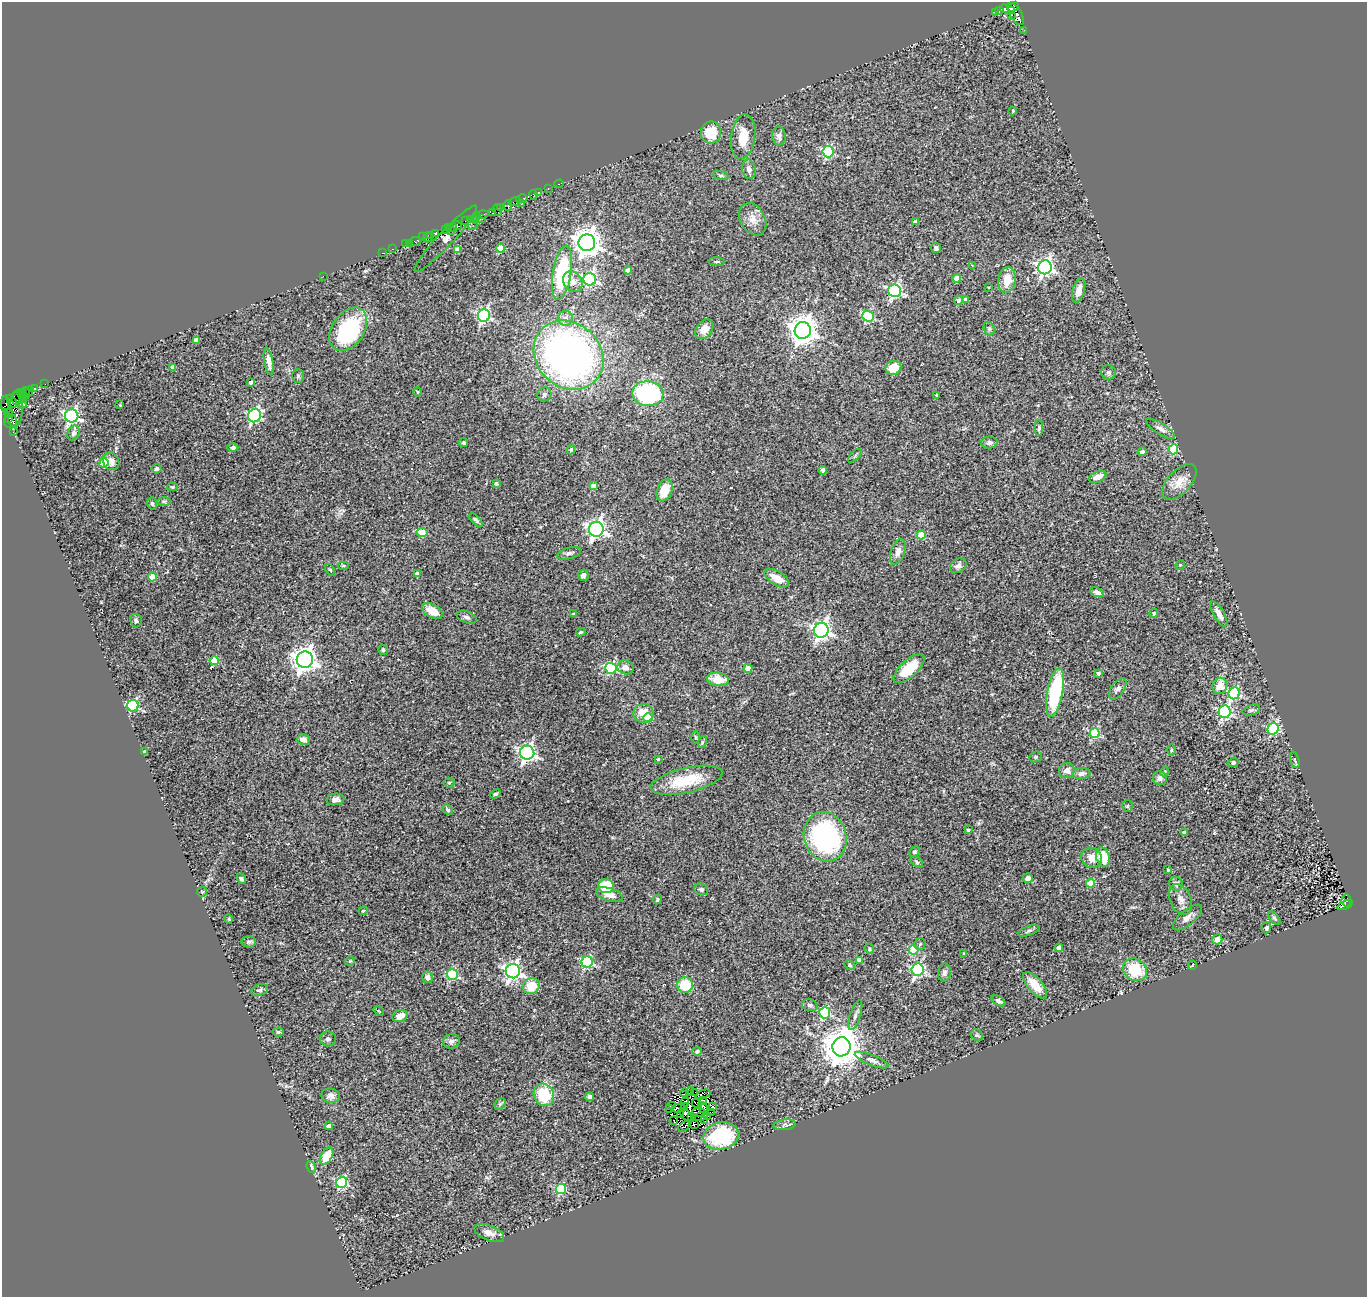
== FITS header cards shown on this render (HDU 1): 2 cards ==
NAXIS1  =                 1365
NAXIS2  =                 1295

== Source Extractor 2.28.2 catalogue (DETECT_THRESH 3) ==
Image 1365 x 1295 px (HDU 1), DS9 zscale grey, 1 PNG px = 1 image px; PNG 1369 x 1299 px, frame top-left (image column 1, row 1295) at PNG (2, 2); each listed source drawn as its Kron ellipse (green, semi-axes under 4 px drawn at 4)
Background 0.13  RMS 0.021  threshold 0.0622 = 3 sigma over >= 5 px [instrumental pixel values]
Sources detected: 295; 8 with non-positive FLUX_AUTO (blend fragments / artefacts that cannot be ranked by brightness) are neither listed nor drawn; the other 287 listed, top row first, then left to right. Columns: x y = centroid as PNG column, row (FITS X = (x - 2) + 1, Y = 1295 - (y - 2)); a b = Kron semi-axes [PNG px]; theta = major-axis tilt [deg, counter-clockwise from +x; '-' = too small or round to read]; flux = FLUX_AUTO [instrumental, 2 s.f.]
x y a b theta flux
1014 7 6 3 41 610
1004 9 4 3 - 120
1000 11 4 3 - 160
1011 11 3 3 - 290
996 12 4 3 - 46
1016 14 12 6 -59 160
1011 15 3 3 - 91
1024 30 2 2 - 2.9
1013 111 4 4 - 1.3
711 132 11 10 - 36
779 136 9 7 -85 6.4
743 137 22 12 82 32
828 152 5 5 - 150
749 169 10 6 -78 7.7
721 175 7 4 -8 2.3
559 184 4 3 - 7.2
548 188 3 2 - 4.6
538 193 3 3 - 46
533 195 5 3 - 7.3
522 199 6 3 16 160
515 201 6 2 18 21
522 203 2 2 - 7
508 205 5 4 - 220
500 207 3 3 - 13
497 210 6 3 -73 37
492 213 3 3 - 45
482 214 7 3 13 120
477 217 3 3 - 16
470 219 4 3 - 180
482 219 4 2 - 4.9
753 219 17 12 -61 15
466 221 4 3 - 13
475 221 3 3 - 26
915 222 4 3 - 3.7
457 225 5 3 - 210
473 225 5 2 - 13
449 227 3 2 - 12
453 228 4 2 - 18
446 230 4 2 - 21
450 231 3 2 - 18
435 234 4 3 - 100
431 235 3 3 - 130
423 237 2 2 - 81
427 237 5 3 - 250
446 239 45 7 47 18
415 241 6 3 12 18
409 243 2 2 - 6.8
587 243 8 8 - 1700
405 244 2 2 - 4.2
500 248 4 4 - 32
936 248 5 5 - 3.8
393 249 3 2 - 5.8
458 249 4 4 - 19
382 253 2 2 - 4.9
717 262 8 3 -4 1.9
972 265 3 3 - 1.2
1045 267 7 7 - 450
628 270 4 4 - 13
562 273 27 9 81 110
323 276 2 2 - 100
957 278 4 4 - 24
590 279 6 6 - 230
1007 280 13 8 82 22
573 282 11 9 -53 13
988 287 3 2 - 1.2
1079 290 13 6 74 13
895 291 6 6 - 260
966 299 4 4 - 3.9
958 300 4 4 - 8.8
484 316 6 6 - 270
868 316 6 5 - 140
565 318 7 7 - 7.4
348 329 24 16 55 140
704 329 11 7 52 15
989 329 7 5 -69 2.8
803 330 8 8 - 1900
196 340 4 4 - 8.5
569 355 37 32 -43 700
269 361 13 4 -80 8.9
173 367 4 4 - 6.6
893 368 8 7 - 25
1108 372 7 7 - 3.8
298 376 7 5 -90 2.5
251 382 4 3 - 4.7
45 384 2 2 - 5.2
35 388 3 3 - 210
28 391 5 3 - 340
418 392 5 3 - 1.2
25 393 5 3 - 290
544 394 7 6 - 3.7
648 394 16 12 -6 160
22 396 7 4 -75 510
937 396 3 3 - 3.3
18 397 8 6 70 760
12 401 7 4 -58 110
23 404 5 3 - 290
6 405 9 5 -84 310
120 405 3 2 - 0.99
15 409 18 7 85 430
8 413 4 3 - 130
72 416 6 6 - 300
255 416 7 6 - 240
9 418 4 3 - 51
10 421 7 6 - 260
1039 428 8 4 89 2.6
1161 429 16 5 -33 7
13 432 2 2 - 6.2
73 433 8 5 67 4
464 443 5 4 - 2.6
989 443 8 6 0 4
233 447 5 4 - 4.4
1173 449 5 4 - 69
571 450 4 3 - 1.9
1142 452 4 4 - 3.8
855 456 8 3 45 2.2
111 461 9 7 -57 8.3
104 463 5 4 - 41
156 469 5 4 - 3
823 470 4 4 - 3.3
1098 477 9 5 22 13
1179 482 22 11 47 20
496 484 4 3 - 3.4
593 486 4 4 - 16
172 487 5 4 - 2.4
664 490 11 7 68 31
164 501 7 4 0 2.4
152 503 6 5 - 2.5
476 520 9 3 -45 2.6
596 529 7 7 - 570
422 532 5 4 - 45
921 535 4 4 - 40
898 552 13 7 71 8.5
569 553 12 5 17 4.6
343 565 6 4 0 1.4
1180 565 5 4 - 1.3
958 566 9 6 35 6.4
330 570 6 4 -55 1.9
417 573 4 4 - 7.6
583 575 6 5 - 5.5
152 577 4 4 - 22
777 578 13 7 -31 17
1097 592 7 4 -23 5.3
432 611 11 6 -31 20
1154 613 4 4 - 2.3
574 614 3 3 - 1.8
1219 614 14 5 -60 11
467 617 10 6 -21 4.4
136 621 7 5 -76 2.9
821 630 7 7 - 510
581 632 5 3 - 1.9
383 650 5 4 - 2.4
305 660 8 8 - 1200
214 661 4 4 - 42
626 667 8 7 - 8.7
611 668 5 5 - 190
748 668 4 4 - 16
909 669 19 8 42 41
1098 673 4 3 - 3.7
718 679 11 7 -6 25
1220 686 8 7 - 20
1118 689 12 6 54 5.4
1055 692 24 7 79 110
1234 693 6 5 - 170
133 706 6 5 - 180
1251 710 9 5 16 3.1
1225 712 6 6 - 220
644 713 10 9 - 22
648 718 5 4 - 44
1273 729 6 5 - 140
1094 733 5 5 - 97
696 737 6 4 -88 1.6
303 739 6 5 - 8.3
702 742 6 3 71 1.5
1171 750 5 3 - 1.3
144 752 4 3 - 4
527 753 7 7 - 470
1036 757 6 5 - 2.2
658 759 4 3 - 1.3
1295 760 8 3 -74 1.5
1233 762 5 4 - 3.3
1067 770 8 7 - 9.1
1164 772 5 4 - 2.4
1081 773 9 5 6 6.3
1160 778 7 6 - 5.5
686 780 37 12 13 53
449 783 5 5 - 1.9
495 794 6 4 28 2.5
335 799 9 5 9 6.3
1127 806 5 5 - 1.7
448 810 6 4 -43 2.7
968 830 3 3 - 2.1
1184 832 3 3 - 4.1
825 837 25 21 -73 260
914 852 6 4 43 2.8
1103 857 10 6 -71 37
1092 858 10 10 - 14
917 862 7 4 -37 2.3
1168 870 3 3 - 2.1
1028 878 5 5 - 5.4
241 879 5 4 - 2.8
1091 883 4 4 - 34
1176 884 7 6 - 6
606 886 8 7 - 43
701 889 7 5 -25 2.7
202 892 5 4 - 1.6
609 895 14 6 -16 13
1180 899 16 10 -65 11
657 900 5 3 - 2
1346 901 6 4 83 110
1345 905 8 3 23 82
363 911 4 3 - 1.6
1187 917 18 7 40 9.1
1274 918 8 4 -51 2.4
229 919 5 3 - 1
1266 928 5 5 - 3.5
1029 931 11 4 19 3.3
1217 939 5 5 - 9
249 942 7 5 4 3.2
920 944 6 5 - 2.6
1059 948 4 4 - 13
869 949 5 4 - 1.9
914 950 5 5 - 63
964 954 4 3 - 1.3
859 960 4 4 - 14
350 961 5 5 - 1.7
587 962 5 5 - 180
850 965 6 4 -26 2
1192 965 5 3 - 1.4
918 970 6 6 - 230
1135 970 12 10 -33 48
513 971 7 7 - 480
944 973 9 6 81 4.5
452 975 5 5 - 120
427 977 6 5 - 5.5
685 985 8 8 - 44
1035 985 16 7 -49 24
531 986 8 7 - 30
260 990 8 5 20 3
998 1001 7 4 -32 3.6
810 1005 8 6 -17 4.6
379 1011 5 3 - 1.3
825 1013 5 5 - 120
855 1015 15 5 72 5.9
400 1016 8 5 21 12
278 1032 5 4 - 2.2
977 1035 6 5 - 2.4
328 1039 8 7 - 4.2
451 1041 8 7 - 5.1
841 1047 9 9 - 3900
697 1051 5 4 - 3.6
872 1060 18 5 -21 6.3
690 1092 4 3 - 3.6
685 1093 4 2 - 2
695 1093 3 2 - 5.3
703 1094 8 3 24 6.5
544 1095 11 10 - 55
331 1096 9 7 -7 5.4
590 1097 4 4 - 4.4
702 1100 4 3 - 2.3
685 1102 4 2 - 3.3
697 1103 5 2 - 1.6
500 1104 6 5 - 2.6
673 1106 2 2 - 0.32
685 1107 2 2 - 2.8
713 1107 3 2 - 4
669 1108 2 2 - 0.98
678 1108 7 3 4 0.68
703 1108 6 4 -58 0.55
698 1112 7 2 9 3.9
712 1112 4 3 - 4.8
680 1115 3 2 - 2.3
686 1115 8 4 -46 0.18
691 1116 3 2 - 0.43
700 1116 7 3 11 0.39
708 1116 4 3 - 2.5
705 1120 4 2 - 0.68
674 1121 2 2 - 1.7
694 1124 3 2 - 1.8
785 1125 11 5 7 4.1
329 1126 4 4 - 10
684 1127 6 2 40 1.2
721 1136 18 13 12 82
327 1156 9 5 58 31
311 1167 6 4 -68 6.3
342 1182 5 5 - 140
561 1189 5 5 - 85
489 1233 15 7 -21 9.6
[8 non-positive-flux detections neither listed nor drawn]